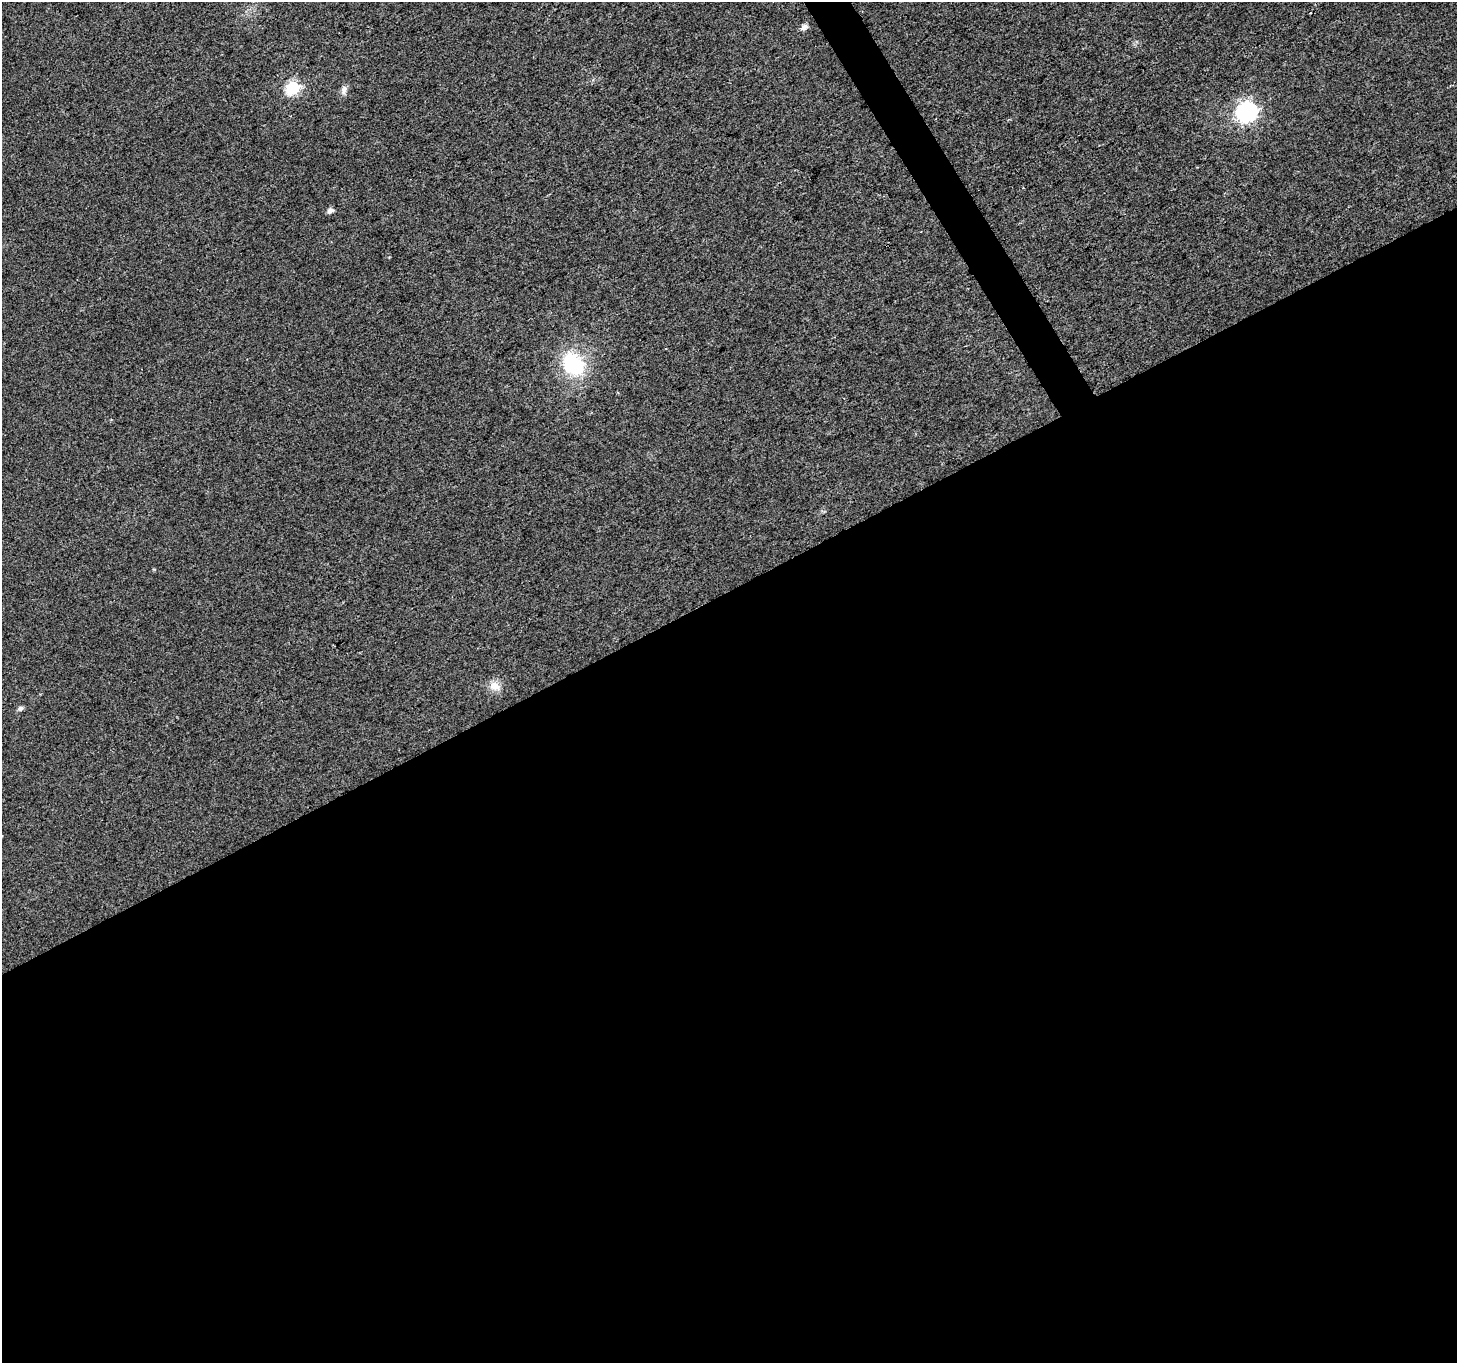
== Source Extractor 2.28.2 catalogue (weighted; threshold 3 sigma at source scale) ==
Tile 15 of 4 x 4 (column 3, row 4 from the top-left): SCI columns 2916-4370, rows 169-1529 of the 5826 x 5719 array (HDU 1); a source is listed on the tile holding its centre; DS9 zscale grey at full resolution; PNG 1459 x 1365 px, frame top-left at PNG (2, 2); no overlay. Shown black and unused: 58% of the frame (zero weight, under 2 of 3 exposures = <1% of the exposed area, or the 3 px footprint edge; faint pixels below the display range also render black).
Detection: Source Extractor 2.28.2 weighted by HDU 2 'WHT'; one run over the whole footprint, this tile lists its part. Background 0.00812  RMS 0.0055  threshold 0.0249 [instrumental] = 3 sigma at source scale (4.5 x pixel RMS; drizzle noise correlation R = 1.50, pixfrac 1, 0.0396/0.0396 arcsec/px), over >= 5 px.
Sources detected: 11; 1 cosmic-ray / hot-pixel residue — not listed; the other 10 listed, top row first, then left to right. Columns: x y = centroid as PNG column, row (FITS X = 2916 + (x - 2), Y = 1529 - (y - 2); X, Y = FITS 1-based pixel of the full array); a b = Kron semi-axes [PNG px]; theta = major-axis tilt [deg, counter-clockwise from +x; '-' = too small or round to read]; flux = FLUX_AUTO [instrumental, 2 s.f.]
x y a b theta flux
1310 13 3 2 - 0.59
804 27 7 5 28 2.8
293 88 7 6 - 65
344 90 11 8 74 2.6
1247 111 9 8 - 200
330 210 6 6 - 2.5
666 349 3 2 - 0.44
573 364 27 20 -53 39
495 686 16 12 -18 5.4
20 708 6 5 - 1.8